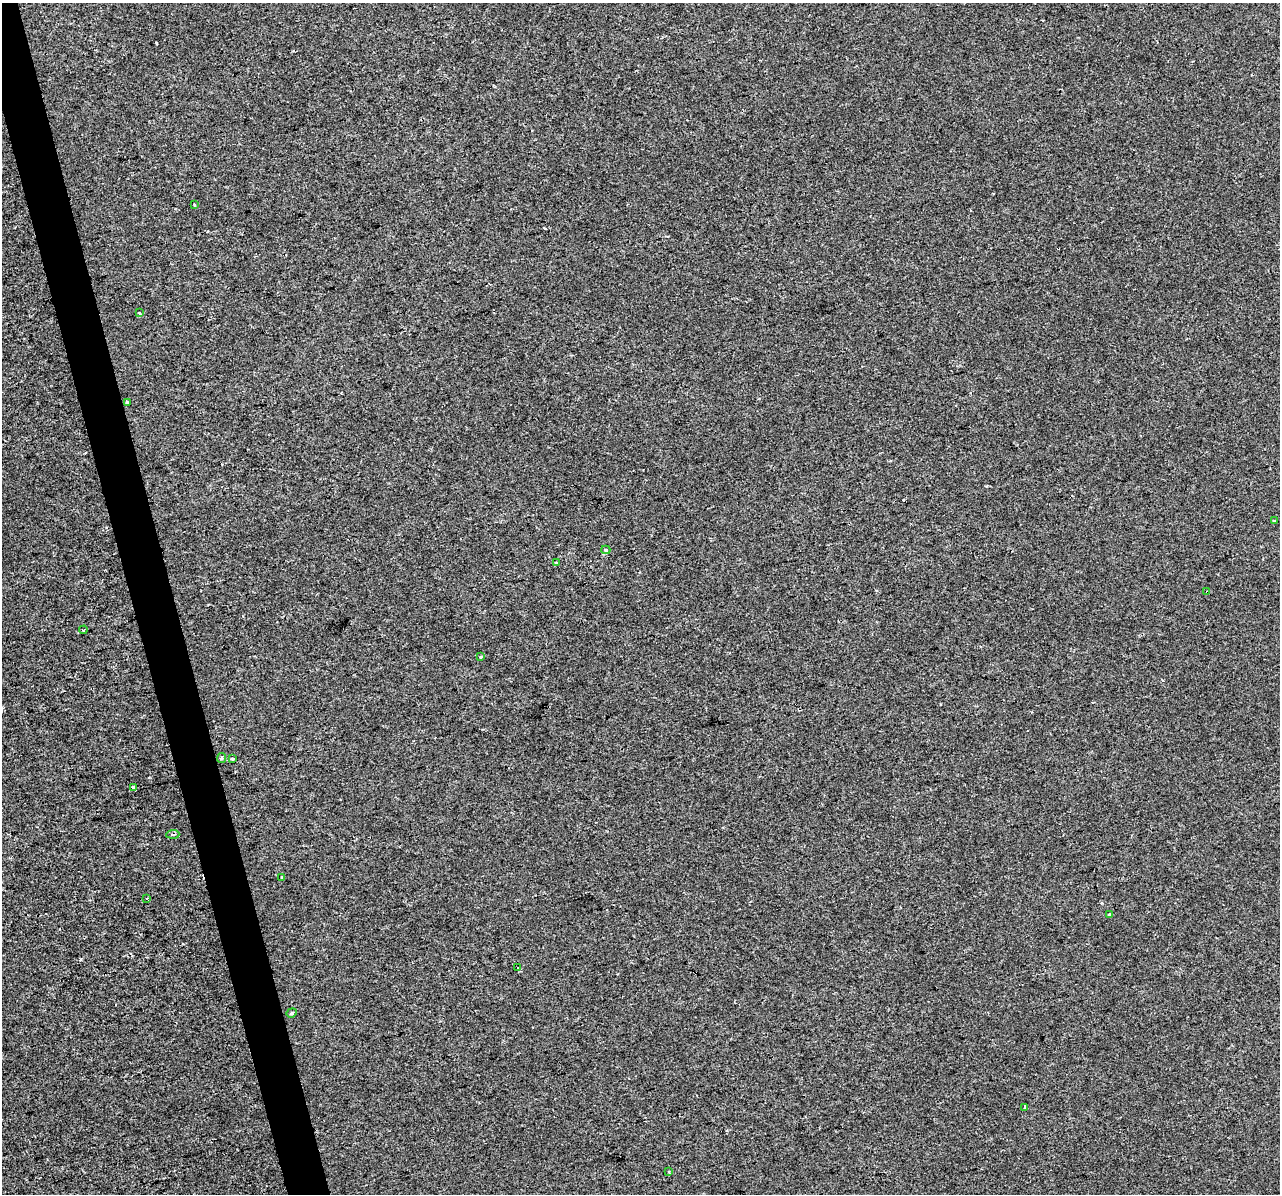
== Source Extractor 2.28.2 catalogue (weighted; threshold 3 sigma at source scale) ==
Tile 11 of 4 x 4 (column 3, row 3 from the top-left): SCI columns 2555-3832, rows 1284-2475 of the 5109 x 4903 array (HDU 1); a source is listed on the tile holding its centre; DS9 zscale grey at full resolution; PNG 1282 x 1196 px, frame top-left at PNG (2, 3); each listed source drawn as its Kron ellipse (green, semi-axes under 4 px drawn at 4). Shown black and unused: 3% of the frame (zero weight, under 2 of 3 exposures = <1% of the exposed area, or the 3 px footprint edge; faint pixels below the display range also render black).
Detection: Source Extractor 2.28.2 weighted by HDU 2 'WHT'; one run over the whole footprint, this tile lists its part. Background -4.07e-04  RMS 0.0043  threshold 0.0193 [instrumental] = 3 sigma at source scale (4.5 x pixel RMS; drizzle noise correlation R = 1.50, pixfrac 1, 0.0396/0.0396 arcsec/px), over >= 5 px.
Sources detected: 23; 3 cosmic-ray / hot-pixel residue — neither listed nor drawn; the other 20 listed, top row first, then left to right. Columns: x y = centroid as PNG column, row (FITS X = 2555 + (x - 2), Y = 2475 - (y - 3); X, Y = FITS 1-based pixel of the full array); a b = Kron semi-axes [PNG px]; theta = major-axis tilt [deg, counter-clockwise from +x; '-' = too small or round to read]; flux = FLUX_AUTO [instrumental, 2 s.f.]
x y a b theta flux
194 205 4 3 - 0.47
140 313 3 3 - 0.82
127 403 3 3 - 0.7
1274 521 4 2 - 0.62
606 550 4 3 - 0.73
556 563 3 3 - 0.85
1207 592 3 3 - 0.83
83 630 4 3 - 0.56
481 657 3 3 - 1.9
222 758 5 4 - 0.61
233 758 3 3 - 2.2
134 787 4 3 - 5.4
173 834 6 3 4 0.59
282 877 3 3 - 1.8
147 899 4 2 - 0.4
1110 915 3 3 - 1.1
518 968 3 3 - 1.4
292 1013 5 4 - 0.59
1025 1107 3 3 - 0.93
669 1172 3 3 - 0.39
Overlapping masked pixels (flux is a lower limit): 1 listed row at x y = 1207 592